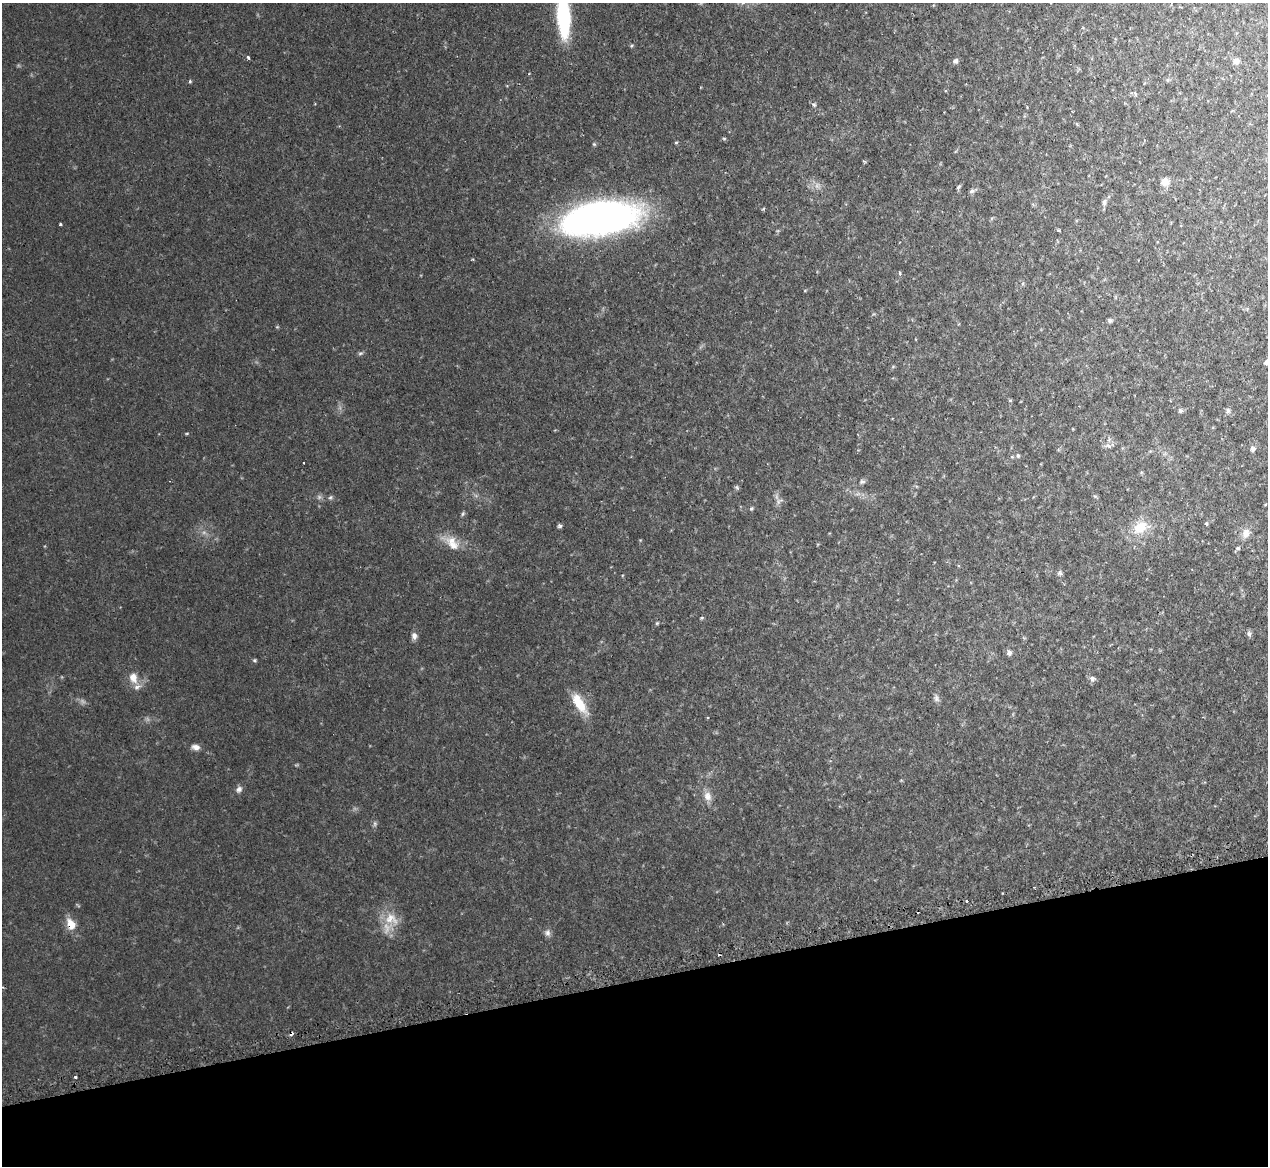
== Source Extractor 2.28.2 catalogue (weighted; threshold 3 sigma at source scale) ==
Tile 14 of 4 x 4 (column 2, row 4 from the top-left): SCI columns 1301-2566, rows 164-1327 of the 5131 x 5103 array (HDU 1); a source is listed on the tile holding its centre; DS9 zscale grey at full resolution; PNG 1270 x 1168 px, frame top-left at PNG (2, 3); no overlay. Shown black and unused: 16% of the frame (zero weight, under 2 of 3 exposures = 4% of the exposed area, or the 3 px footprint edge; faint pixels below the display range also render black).
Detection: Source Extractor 2.28.2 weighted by HDU 2 'WHT'; one run over the whole footprint, this tile lists its part. Background 0.0864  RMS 0.0083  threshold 0.0374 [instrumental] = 3 sigma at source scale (4.5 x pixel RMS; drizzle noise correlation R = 1.50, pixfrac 1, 0.05/0.05 arcsec/px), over >= 5 px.
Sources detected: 60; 3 cosmic-ray / hot-pixel residue — not listed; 1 inside a brighter listed object's ellipse — not listed separately; the other 56 listed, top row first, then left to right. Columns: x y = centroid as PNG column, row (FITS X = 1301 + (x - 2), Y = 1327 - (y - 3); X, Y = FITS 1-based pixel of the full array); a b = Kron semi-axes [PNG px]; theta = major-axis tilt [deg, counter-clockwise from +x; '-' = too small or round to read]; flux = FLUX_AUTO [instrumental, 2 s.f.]
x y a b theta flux
563 17 36 10 -86 84
248 57 3 3 - 2.3
956 61 7 6 - 1.9
1236 61 9 7 22 3.5
190 81 4 4 - 0.96
1136 94 5 3 - 1.1
814 105 6 4 -19 1.4
724 138 6 4 -1 0.96
594 144 5 5 - 1
1165 182 10 10 - 6.4
958 187 7 4 50 1.3
972 191 8 5 17 1.8
1104 202 8 6 72 2.6
600 218 64 27 9 390
60 224 3 3 - 1.2
1059 230 4 3 - 1.2
900 273 4 3 - 2.1
1110 320 5 5 - 1.7
360 353 6 4 2 1.3
1267 362 8 6 20 3
1010 400 5 3 - 0.83
1180 411 7 5 -51 1.6
1228 411 7 6 - 2.1
1108 446 9 5 -20 2.3
1253 449 6 6 - 2.7
1018 455 5 4 - 1.3
304 463 3 2 - 0.67
862 481 7 6 - 1.8
330 497 6 4 29 1.4
779 501 10 5 31 2.4
751 509 5 4 - 0.98
1206 523 5 3 - 0.8
560 526 5 5 - 1.6
1140 527 21 15 37 19
1246 533 13 9 78 7
453 545 24 12 -45 13
1238 548 6 5 - 1.3
1060 573 8 5 -64 1.7
702 618 5 3 - 0.87
657 623 4 4 - 0.89
1249 634 8 5 -80 2.1
414 636 9 6 -81 3.3
1009 653 7 6 - 3.3
254 660 5 4 - 1.1
133 678 15 11 -67 8.3
1092 678 8 7 - 2.5
936 698 10 6 -63 2.5
579 703 30 11 -56 18
196 747 10 7 -13 3.9
239 789 9 7 56 2.9
707 796 13 10 -70 6.2
966 901 3 2 - 1.7
391 919 22 15 -19 15
71 924 9 7 -62 15
547 933 8 8 - 2.9
75 1077 3 3 - 1.4
Overlapping masked pixels (flux is a lower limit): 1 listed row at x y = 71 924
Isophote crosses this tile's border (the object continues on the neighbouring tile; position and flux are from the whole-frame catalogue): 2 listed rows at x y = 563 17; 1267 362